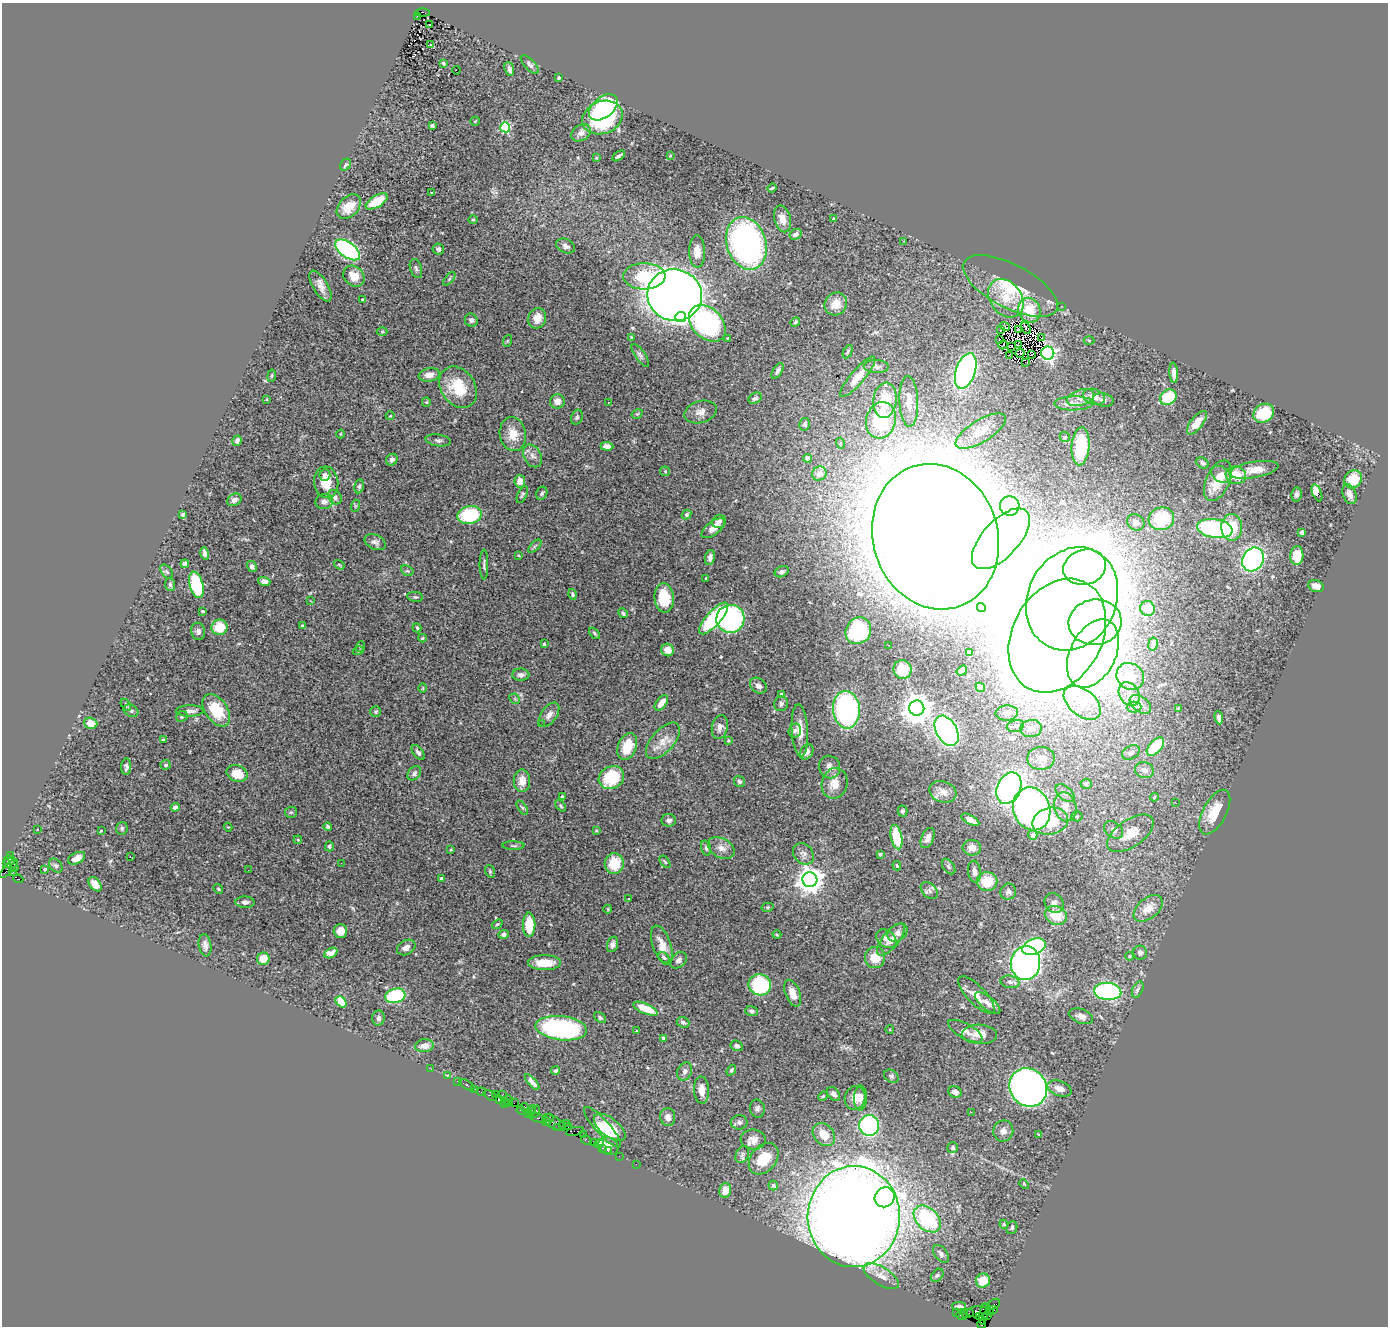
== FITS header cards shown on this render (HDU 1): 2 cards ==
NAXIS1  =                 1386
NAXIS2  =                 1324

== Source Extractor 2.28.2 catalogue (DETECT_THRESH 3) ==
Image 1386 x 1324 px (HDU 1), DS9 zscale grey, 1 PNG px = 1 image px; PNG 1390 x 1328 px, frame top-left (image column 1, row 1324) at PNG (2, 3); each listed source drawn as its Kron ellipse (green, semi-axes under 4 px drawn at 4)
Background 1.63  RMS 0.065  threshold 0.195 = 3 sigma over >= 5 px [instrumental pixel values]
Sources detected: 455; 2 with non-positive FLUX_AUTO (blend fragments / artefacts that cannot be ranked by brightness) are neither listed nor drawn; the other 453 listed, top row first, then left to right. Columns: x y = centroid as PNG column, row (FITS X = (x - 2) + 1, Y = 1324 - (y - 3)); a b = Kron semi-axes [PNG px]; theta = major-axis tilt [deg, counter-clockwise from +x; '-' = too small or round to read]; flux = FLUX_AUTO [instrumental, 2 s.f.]
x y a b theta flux
422 13 7 4 0 290
417 16 2 2 - 72
429 25 3 2 - 7.2
430 45 3 3 - 28
444 63 4 3 - 5.6
530 64 12 5 -46 12
509 69 7 4 -73 15
456 70 4 2 - 6.1
559 78 3 2 - 5.3
603 107 16 10 39 260
602 117 21 16 21 490
475 121 5 2 - 3.4
432 125 4 3 - 7.6
505 127 5 5 - 320
581 133 10 7 33 22
670 155 3 2 - 2.9
619 156 7 2 34 9
596 158 3 2 - 3.8
345 165 6 5 - 8.1
772 188 5 2 - 5.1
432 193 4 2 - 7.1
377 201 12 6 31 100
349 207 14 9 46 53
782 219 14 8 -76 43
834 219 4 3 - 4.8
473 220 4 4 - 5.2
796 234 6 5 - 17
904 241 2 2 - 2.5
746 243 27 19 -72 1200
566 246 10 7 -26 17
438 249 6 5 - 9.8
348 250 14 7 -35 780
697 252 16 8 -89 49
416 268 10 5 -71 11
354 276 11 9 -43 51
644 276 21 13 0 220
449 279 8 3 50 6
320 286 17 7 -58 30
1010 286 52 22 -27 240
675 295 27 26 - 6400
1006 298 21 15 -54 98
363 300 3 3 - 13
836 304 12 10 48 61
1062 306 2 2 - 22
1029 310 13 11 -68 74
681 317 5 5 - 240
537 318 10 9 - 50
471 320 7 6 - 12
795 322 5 4 - 8.2
707 323 21 15 -45 750
1005 326 5 3 - 0.96
1026 328 6 2 -63 4
1000 330 2 2 - 3.3
1019 330 3 2 - 1.7
382 332 5 3 - 3.9
631 337 3 3 - 4.1
1042 337 3 2 - 10
728 338 3 3 - 5.3
999 340 3 2 - 2.2
1089 340 5 3 - 4.3
507 341 6 4 71 5
1003 345 4 2 - 3.6
1018 345 4 2 - 2.6
1011 346 3 2 - 2.3
848 352 7 3 65 6.2
1020 353 4 2 - 7
1048 353 6 6 - 1200
640 355 13 5 -56 13
1010 355 3 2 - 2.2
1032 355 3 2 - 0.86
1026 362 3 2 - 1.6
876 367 12 6 -2 19
778 371 9 4 59 12
966 371 18 9 72 1300
1174 373 10 4 -85 24
429 375 11 6 9 34
272 376 6 3 81 4.6
858 377 26 7 50 81
458 387 22 17 -55 170
1094 397 11 7 -18 36
1168 397 9 7 35 160
755 398 7 5 34 13
1080 398 14 8 17 37
267 399 3 2 - 3.6
885 400 18 11 83 120
1103 400 10 6 -11 17
557 401 7 7 - 27
909 401 25 9 -88 55
426 402 5 4 - 5.3
608 402 3 2 - 8.1
1074 403 19 7 1 31
700 412 16 11 16 37
1264 413 11 9 31 140
637 414 6 4 31 4.5
390 416 4 3 - 3
577 417 8 5 69 8.3
881 420 18 15 74 310
1197 423 14 6 52 57
805 424 6 5 - 10
981 431 29 11 31 75
340 434 4 3 - 3.4
513 434 17 13 -81 68
1065 437 5 4 - 6.4
438 440 13 6 -8 13
237 441 5 4 - 13
840 443 5 3 - 4.7
607 446 6 4 -4 24
1081 446 19 9 86 240
532 456 12 8 -62 25
807 458 4 3 - 29
392 460 6 5 - 17
1203 463 6 5 - 9.4
1254 470 25 8 10 57
665 471 5 4 - 5.2
819 474 7 6 - 29
1221 474 10 7 -35 34
325 475 6 5 - 13
1236 475 10 8 -9 82
1353 479 9 8 - 95
520 481 6 5 - 31
1218 481 22 11 65 110
326 482 16 12 -84 91
359 486 7 4 78 8.6
542 493 7 5 65 9.9
1317 493 9 4 -69 66
522 494 9 4 65 7.9
1296 494 7 5 83 12
1349 494 10 6 -69 27
335 497 8 6 -52 14
234 500 8 5 29 16
324 501 9 7 12 23
355 506 6 4 72 5.3
1010 506 10 10 - 460
182 515 4 3 - 6.8
470 515 12 9 10 250
686 515 5 4 - 8.7
1161 519 13 11 16 250
719 521 7 6 - 17
1136 522 9 7 -32 35
1232 527 13 10 -89 120
713 528 14 6 37 42
1215 529 18 9 -9 540
1302 532 4 4 - 9
935 537 74 62 -72 25000
1001 539 38 18 47 1600
375 542 11 7 -24 17
535 546 8 4 45 7.6
204 553 6 4 -79 15
518 555 4 3 - 4.7
1297 556 9 6 86 100
710 557 8 5 77 16
1253 559 12 10 60 1000
185 564 4 4 - 21
484 564 15 4 90 10
339 565 6 4 -32 4.9
252 567 5 4 - 18
1085 567 21 17 16 1400
407 571 6 4 -29 6.7
167 572 8 5 -51 8.9
782 572 7 5 25 12
706 578 3 3 - 5.8
264 581 6 4 -16 22
170 585 6 5 - 8.1
196 585 13 7 -75 310
1316 586 8 6 -14 28
573 594 5 4 - 8.3
415 597 8 5 -8 8.1
664 598 15 9 -84 130
1072 599 53 44 64 9800
310 601 3 2 - 6
981 608 4 4 - 10
1148 608 7 7 - 49
202 611 3 3 - 4.8
623 613 5 3 - 7.4
714 618 20 7 48 350
730 619 14 14 - 800
1095 622 26 22 6 2000
302 626 3 3 - 7.6
219 627 8 7 - 110
417 628 5 3 - 5.6
198 631 8 7 - 18
858 631 14 12 57 360
594 633 7 3 -49 7.5
1057 636 60 44 61 14000
423 638 4 4 - 4.7
544 644 3 3 - 6
1153 644 7 5 81 22
888 645 3 2 - 3.3
360 647 5 3 - 4.5
667 650 6 6 - 42
358 651 5 3 - 3.8
970 653 3 2 - 4.1
1093 654 36 23 64 4700
903 670 9 9 - 110
962 671 6 4 35 19
521 675 8 6 0 17
1130 676 14 12 -37 82
758 686 9 7 -38 21
980 687 5 4 - 8.1
423 688 5 3 - 3.5
781 694 3 3 - 12
1129 694 12 9 -57 39
515 699 6 4 -44 6.5
661 703 9 5 54 38
1082 703 21 13 -39 87
781 704 7 7 - 12
1140 704 12 7 -36 24
126 705 7 4 -60 6.6
1134 707 7 5 1 12
917 708 7 7 - 7800
1178 708 3 2 - 3.6
216 710 18 11 -55 160
846 710 19 13 -85 880
131 711 8 6 -30 12
190 711 14 5 1 24
375 712 5 5 - 7
1007 713 11 7 3 26
549 715 14 7 55 27
182 716 6 5 - 12
1219 718 7 4 -84 22
91 723 6 5 - 38
541 724 2 2 - 5.3
1015 726 9 6 11 16
720 727 12 7 78 22
1031 728 11 8 8 31
800 730 26 8 -86 53
795 731 7 6 - 12
947 731 16 10 -60 1100
163 740 3 3 - 6.4
728 740 4 3 - 4.7
663 741 22 11 48 56
627 746 14 9 69 91
1155 747 11 6 47 150
418 752 9 5 -54 16
807 752 8 6 57 18
1131 752 10 6 29 14
1041 758 14 11 0 42
166 765 5 5 - 10
126 767 8 5 87 13
830 767 11 10 - 31
1144 770 9 8 - 20
237 773 11 8 -20 76
414 773 8 5 52 13
611 778 13 11 29 210
522 781 11 8 -90 45
739 782 6 5 - 11
835 783 15 13 78 54
1086 784 5 5 - 13
1009 788 16 11 67 1100
943 792 14 10 -20 33
1065 793 11 6 -41 20
562 797 4 4 - 8.5
1154 797 4 4 - 4.3
1176 803 3 2 - 4.6
561 806 6 4 -50 6.6
175 807 4 4 - 17
1065 807 15 11 -76 49
522 808 8 4 -55 7.7
1032 809 22 18 -71 1600
902 811 5 5 - 8.7
291 812 6 5 - 7.6
1215 812 24 11 62 89
1077 816 5 5 - 7
669 820 7 6 - 14
970 820 10 4 -29 23
1050 821 18 13 13 160
328 826 4 3 - 8.1
228 827 4 3 - 3.9
122 828 6 6 - 8.6
38 829 3 2 - 4.2
101 830 3 3 - 7.9
1114 830 11 7 -39 17
596 831 4 2 - 3.1
1130 833 26 13 34 84
1033 835 5 4 - 27
896 837 12 5 -79 180
928 838 11 6 66 27
298 840 4 3 - 3.8
329 846 5 4 - 11
514 846 11 3 0 7.9
706 848 7 4 -75 8.5
721 848 14 9 -29 33
972 848 9 7 -1 32
451 850 3 2 - 4
803 854 12 9 -48 21
880 854 4 3 - 5.4
10 855 3 3 - 52
130 857 4 2 - 3.9
77 858 9 5 27 35
9 860 6 5 - 280
665 862 7 3 -54 5.3
341 863 2 2 - 5.5
7 864 4 3 - 180
614 864 10 9 - 110
56 865 8 5 -48 8.8
897 866 5 3 - 5.6
948 867 9 5 -54 9.8
9 868 12 4 47 510
15 868 3 2 - 60
45 869 3 3 - 28
248 870 2 2 - 2.1
490 871 6 4 -70 6.9
12 872 4 3 - 500
975 872 11 6 -82 21
441 878 3 3 - 7.6
18 879 5 3 - 280
810 880 7 7 - 5400
987 881 10 9 - 110
95 884 8 5 -52 38
218 889 5 4 - 5.2
929 890 10 7 -44 16
1008 892 8 7 - 14
629 899 3 3 - 9.8
245 902 9 5 -2 17
1054 903 10 9 - 19
768 907 6 4 11 5.6
1148 908 17 10 40 56
608 909 4 4 - 4.6
1056 915 11 9 -22 97
497 924 6 4 38 5.4
529 925 12 6 -89 130
340 931 7 7 - 32
898 933 11 8 35 27
504 934 5 4 - 13
777 935 4 4 - 4.7
886 939 11 8 -38 27
891 939 19 8 51 44
612 944 8 5 72 16
205 945 11 6 -80 20
662 945 20 9 -71 49
406 947 10 7 29 26
1034 947 12 7 22 630
331 953 7 5 28 41
1140 953 7 7 - 13
1129 956 4 4 - 4.3
664 957 6 4 -41 9.3
875 957 10 10 - 76
263 959 6 6 - 49
678 960 9 7 40 16
544 963 16 7 -1 86
1025 963 17 14 84 1600
1010 982 9 6 -11 16
760 985 11 10 - 350
1138 990 8 5 65 14
1108 991 14 8 -5 760
793 993 14 7 -69 48
976 995 24 9 -46 53
395 996 10 7 14 350
341 1002 6 4 -50 96
988 1003 15 6 -39 31
646 1009 13 5 -24 94
751 1011 6 5 - 10
1081 1016 12 7 -20 24
378 1018 7 6 - 15
600 1018 7 4 -38 8.6
683 1022 6 5 - 12
561 1028 26 12 -6 800
890 1030 4 3 - 3.2
636 1031 3 3 - 14
965 1031 19 7 -29 28
979 1034 17 9 -3 62
663 1038 4 3 - 6.6
424 1046 9 6 8 32
737 1046 6 5 - 12
431 1069 2 2 - 20
731 1070 6 4 52 8.1
555 1071 4 3 - 7.8
685 1071 9 7 65 15
447 1076 3 2 - 16
891 1076 8 6 -35 10
457 1081 3 2 - 70
532 1082 10 3 -48 18
467 1085 8 3 -31 140
1028 1087 20 18 -49 2500
475 1089 4 2 - 16
1059 1089 12 7 -19 31
702 1090 13 7 -86 37
481 1092 4 3 - 130
955 1092 7 5 -23 16
495 1094 3 3 - 110
503 1094 3 2 - 170
834 1094 8 5 -54 20
490 1096 7 4 -34 290
823 1096 5 4 - 4.7
855 1098 12 10 69 45
861 1098 12 6 88 22
500 1099 3 2 - 90
509 1101 5 3 - 67
505 1103 5 3 - 53
514 1103 2 2 - 65
508 1104 3 3 - 72
525 1108 5 3 - 140
757 1108 9 7 -78 13
521 1110 4 3 - 120
531 1111 6 3 59 160
535 1112 6 3 67 430
971 1112 2 2 - 43
528 1113 3 2 - 50
536 1117 8 3 -21 340
668 1117 9 7 -81 23
550 1118 4 3 - 190
546 1122 4 3 - 130
739 1122 8 7 - 15
554 1123 13 5 -31 430
566 1123 2 2 - 22
563 1125 3 2 - 50
869 1125 10 10 - 650
558 1127 2 2 - 16
568 1127 2 2 - 9.7
602 1127 26 7 -48 82
610 1127 19 9 -37 100
575 1131 9 3 11 110
1003 1131 10 10 - 25
584 1134 3 2 - 54
824 1135 13 9 -48 61
1039 1135 3 2 - 4.2
753 1139 12 10 -5 34
586 1140 5 3 - 96
593 1143 4 2 - 87
599 1143 5 3 - 220
608 1146 10 8 -34 21
603 1148 3 2 - 58
953 1148 5 5 - 9.4
608 1151 2 2 - 38
742 1154 9 6 63 12
619 1156 2 2 - 24
764 1159 17 12 50 120
636 1164 2 2 - 30
1024 1184 5 3 - 3.7
773 1185 5 4 - 13
725 1190 7 6 - 36
885 1197 10 9 - 210
854 1217 50 46 87 11000
927 1219 16 11 -44 420
1004 1224 4 4 - 5.1
1012 1228 6 5 - 8.3
941 1254 10 6 -52 16
937 1275 7 5 48 9.7
881 1276 20 9 -32 39
983 1281 7 7 - 76
994 1304 7 4 32 190
959 1306 7 3 -1 10
989 1309 4 3 - 140
993 1309 4 3 - 81
977 1312 10 5 9 620
991 1312 4 3 - 85
956 1313 3 2 - 36
968 1313 6 2 18 63
984 1314 11 3 80 330
988 1315 4 3 - 71
961 1316 5 3 - 73
980 1317 4 3 - 110
981 1324 4 3 - 44
At the frame edge (FLAGS 8, measured only in part): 1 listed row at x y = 981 1324
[2 non-positive-flux detections neither listed nor drawn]